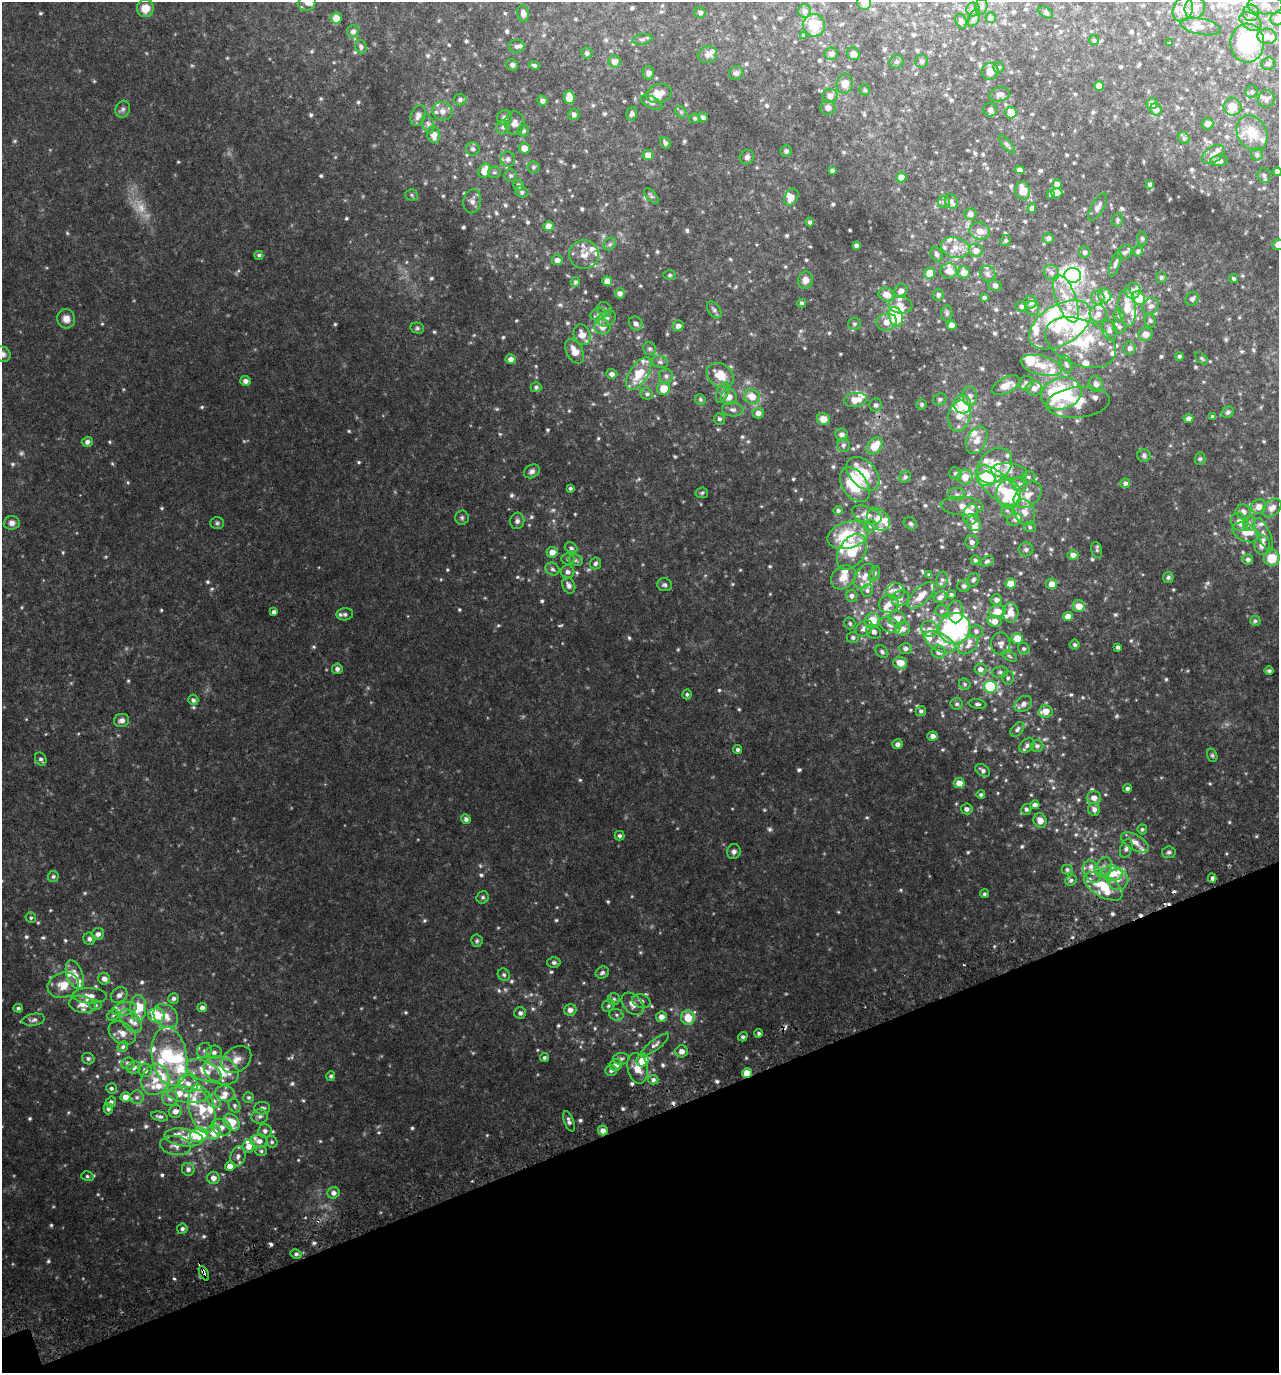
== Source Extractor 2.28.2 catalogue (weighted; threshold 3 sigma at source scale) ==
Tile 14 of 4 x 4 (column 2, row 4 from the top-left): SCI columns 1455-2731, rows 51-1421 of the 5407 x 5580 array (HDU 1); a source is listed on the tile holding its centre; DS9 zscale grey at full resolution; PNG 1281 x 1375 px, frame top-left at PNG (2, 2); each listed source drawn as its Kron ellipse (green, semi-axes under 4 px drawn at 4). Shown black and unused: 18% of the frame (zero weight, under 2 of 3 exposures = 3% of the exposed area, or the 3 px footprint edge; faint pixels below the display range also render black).
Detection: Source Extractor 2.28.2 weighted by HDU 2 'WHT'; one run over the whole footprint, this tile lists its part. Background 0.0763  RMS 0.009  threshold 0.0407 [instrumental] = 3 sigma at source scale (4.5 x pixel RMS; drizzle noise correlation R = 1.50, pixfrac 1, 0.0396/0.0396 arcsec/px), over >= 5 px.
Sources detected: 939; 4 too faint to see at this stretch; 4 inside a brighter object's white glare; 10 cosmic-ray / hot-pixel residue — neither listed nor drawn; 131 inside a brighter listed object's ellipse — not listed separately; of the other 790, all 500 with FLUX_AUTO >= 1.55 (the completeness limit of this list) listed and drawn (290 fainter detections not listed), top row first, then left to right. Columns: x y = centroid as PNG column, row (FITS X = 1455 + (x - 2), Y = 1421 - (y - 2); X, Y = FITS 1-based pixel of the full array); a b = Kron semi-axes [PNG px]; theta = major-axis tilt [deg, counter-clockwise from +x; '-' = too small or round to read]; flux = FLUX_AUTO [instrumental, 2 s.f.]
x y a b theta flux
864 2 7 7 - 7.2
307 3 9 7 32 3.7
1265 5 17 9 0 8.9
981 7 8 6 74 2.4
145 8 9 8 - 10
1195 8 11 10 - 9.8
1183 9 13 9 66 9.4
973 10 7 7 - 2.6
805 11 6 6 - 2.8
1046 12 8 5 -32 2
523 13 8 5 -80 3.7
700 13 6 5 - 2.4
1251 13 8 8 - 4.7
336 18 5 5 - 9.6
974 18 9 5 68 2.2
991 18 5 5 - 2.9
1277 19 7 6 - 7.6
961 21 7 5 -72 2.5
1250 21 12 8 -32 9.2
814 25 11 11 - 21
1200 26 21 8 -12 7.8
353 31 6 6 - 3.6
804 36 4 4 - 1.6
1267 36 9 7 -3 6.4
642 39 10 5 12 2.5
1094 40 5 5 - 1.7
1169 43 3 3 - 3.9
1247 43 19 17 88 79
517 46 8 6 7 2.6
361 47 7 5 -71 2.5
587 53 6 5 - 2.6
831 54 6 6 - 2.6
853 54 7 6 - 4.3
707 55 10 8 15 4.7
615 61 6 6 - 5.5
922 61 6 6 - 2.2
896 62 7 6 - 2.4
1268 64 7 6 - 2.9
512 65 6 5 - 2
534 65 5 4 - 1.8
998 67 5 5 - 1.6
990 71 9 8 - 7.9
648 73 7 5 -80 3.5
736 73 7 6 - 2.8
845 84 10 8 76 7.5
1099 86 5 4 - 9.7
865 90 5 5 - 1.7
1252 92 6 6 - 2
659 94 13 9 16 10
1000 94 10 7 12 5.5
830 96 7 7 - 5.1
569 97 6 5 - 13
460 99 6 6 - 2.4
1266 99 9 8 - 2.9
542 101 5 5 - 3.5
652 103 12 5 -27 2.5
1152 104 5 5 - 6.5
1232 107 9 9 - 9.5
828 108 7 7 - 4.2
123 109 9 7 63 2.8
1156 109 6 6 - 5
990 110 7 6 - 3
442 111 10 9 - 4.9
681 112 6 5 - 1.8
1011 113 5 5 - 18
632 114 7 5 75 2.3
418 115 11 7 68 4.1
574 115 5 5 - 2.5
504 117 8 7 - 2.6
703 117 5 5 - 2.9
695 118 5 4 - 1.7
514 123 12 10 86 5.7
428 124 10 6 -74 2.9
1208 124 6 5 - 3.8
503 127 7 7 - 2.7
523 131 6 5 - 1.7
1252 133 18 14 -62 18
433 135 8 6 -75 8.2
1184 138 6 5 - 1.8
665 143 6 5 - 2.4
1007 145 11 4 -52 2.1
524 148 5 5 - 6.9
473 149 7 6 - 2.6
786 151 6 5 - 2.4
1257 154 6 6 - 2.1
648 155 5 5 - 7.9
1213 155 12 7 35 5.7
747 157 7 7 - 2.8
508 159 7 7 - 3.4
1219 161 9 5 1 3.8
533 167 6 6 - 1.9
832 170 4 4 - 2
1020 170 5 4 - 4.7
484 171 7 5 65 11
494 172 6 5 - 1.7
1277 172 4 4 - 2.5
1264 175 7 6 - 2.7
510 176 6 6 - 1.7
901 177 5 5 - 6.8
1057 184 5 5 - 3.3
1150 184 4 3 - 2.3
518 185 5 5 - 2.5
1023 191 9 7 -78 13
522 192 7 5 -17 1.7
1057 193 5 5 - 10
1051 194 4 3 - 2.3
412 195 6 5 - 1.7
651 196 9 5 -47 1.9
791 197 9 6 59 6.6
472 201 12 9 79 4.6
944 202 6 6 - 2
951 202 8 6 -60 2.7
1098 207 15 6 59 4.2
1032 208 5 4 - 2.5
970 214 6 6 - 3.8
1118 220 7 5 75 1.7
810 222 4 4 - 2.2
549 226 5 5 - 7
980 231 10 8 -16 8
1048 238 5 5 - 2.8
1142 238 7 5 -86 1.7
1006 240 5 5 - 1.6
610 244 7 5 47 2.1
856 245 4 3 - 2
1278 245 6 5 - 6.6
955 247 14 10 -13 10
976 250 7 6 - 5.8
1138 251 5 5 - 1.8
1085 252 5 5 - 2.4
1125 252 8 7 - 2.5
584 254 15 14 - 11
937 254 7 5 -60 2.5
259 255 4 4 - 1.6
557 260 5 5 - 4.2
1115 264 13 4 71 2.7
949 271 8 7 - 7.5
964 272 6 6 - 8.4
1051 272 8 7 - 3.2
929 273 5 5 - 12
988 274 8 7 - 2.8
670 275 6 5 - 1.6
1073 275 8 7 - 290
1161 278 5 5 - 1.7
1234 279 4 3 - 1.8
805 280 9 7 82 5.7
607 281 5 5 - 7.9
575 282 5 4 - 2
995 285 7 5 -18 2.3
901 291 7 6 - 4.7
1133 291 8 7 - 4
620 293 5 5 - 3.8
886 295 8 6 -25 9.8
938 295 6 5 - 2.5
1105 296 7 6 - 7.3
984 297 4 3 - 1.6
1098 297 7 6 - 2.6
1139 298 7 6 - 20
1066 299 25 10 -69 17
1192 299 7 6 - 2.7
1030 302 6 6 - 4.2
802 303 4 4 - 2.2
900 305 12 8 -7 5.9
1021 306 6 5 - 1.9
1151 306 9 7 38 3.9
1032 308 7 6 - 2.6
1127 308 19 8 -85 14
604 309 8 7 - 2.6
714 310 9 5 -53 2.6
947 313 8 6 -88 2
598 314 8 6 20 2.9
1098 314 9 8 - 4.4
1119 315 5 5 - 1.6
896 317 10 7 -72 45
607 318 10 7 33 3.6
66 319 10 9 - 6.5
1150 321 7 5 -73 1.8
886 322 10 8 15 8.3
636 323 7 6 - 3.3
854 324 6 6 - 2.1
952 325 5 4 - 7.6
1060 325 34 20 31 50
678 326 5 5 - 3.5
602 327 8 7 - 6.8
1119 327 7 6 - 2.3
417 328 7 5 -14 1.7
1109 330 10 7 -77 3.1
1146 334 7 6 - 5.8
582 335 11 8 -69 9.3
1081 342 37 22 -23 38
1130 348 6 6 - 2.7
650 349 6 6 - 2.1
575 351 13 8 -62 9.1
3 354 8 7 - 3
1179 356 4 4 - 1.8
1202 358 7 4 -45 1.6
511 359 5 4 - 4.4
660 362 8 6 -19 2.4
1066 364 9 5 -69 2.3
1041 365 21 9 -14 13
612 374 5 5 - 3.4
639 374 18 9 57 20
720 375 14 11 -31 14
666 376 7 7 - 2.6
245 381 5 5 - 3.8
1026 383 7 7 - 3.5
1096 384 8 7 - 4.7
1006 385 15 7 28 8
536 387 5 5 - 2
1034 388 8 7 - 5.1
663 389 6 6 - 13
722 393 10 5 69 2.7
647 394 6 5 - 2.2
1061 394 21 15 16 70
970 396 10 7 -81 4.4
729 397 8 7 - 6.7
752 397 8 7 - 12
700 399 5 5 - 1.6
940 399 7 5 27 1.9
855 400 11 7 10 10
1078 402 32 15 6 23
922 404 5 5 - 1.6
962 404 9 8 - 26
876 405 6 6 - 2.7
733 409 11 7 -6 3.2
1228 412 6 5 - 1.9
758 413 6 5 - 4.2
959 416 16 11 76 10
1212 417 4 3 - 2
1188 418 5 4 - 3.3
719 419 6 5 - 2.1
823 419 6 6 - 7.7
842 435 6 6 - 3.4
977 440 14 9 62 8.6
87 442 5 5 - 3.2
843 445 7 6 - 2.4
875 446 9 6 49 17
1144 456 7 6 - 2.1
1200 459 6 5 - 1.6
995 466 20 15 45 31
532 471 8 6 30 3.1
1009 471 18 7 -5 7.7
955 473 6 6 - 2.2
863 474 20 12 -46 27
905 477 6 5 - 2.1
965 477 7 7 - 9.9
1028 477 7 5 10 2.1
986 479 9 7 -6 56
1125 483 5 4 - 2.6
1020 484 7 7 - 3.5
855 485 19 12 -55 44
998 486 27 12 -42 19
570 488 4 3 - 1.7
702 493 6 5 - 1.6
957 494 8 6 0 2.8
1009 494 14 12 -82 43
1028 495 16 11 40 11
962 506 21 9 -3 9.5
1259 507 7 7 - 6.4
1272 508 11 7 44 5.9
838 510 5 4 - 1.9
1007 511 7 6 - 2.4
1024 512 13 10 -65 9.2
1243 512 8 7 - 4.8
971 514 10 7 80 11
867 515 15 8 -19 6.4
462 517 7 7 - 2
879 519 13 9 -44 15
1015 519 7 6 - 2.9
517 521 8 7 - 2.8
1239 522 10 8 -57 6.2
12 523 8 7 - 3.8
217 523 7 5 1 1.8
910 523 7 5 -31 1.8
974 524 8 6 -55 6.5
1249 524 7 6 - 3
870 526 6 6 - 2
1030 527 6 5 - 1.6
1246 532 14 9 -23 9.8
1264 534 17 6 -67 5.1
848 535 21 13 15 39
972 542 6 6 - 3.8
1262 545 9 7 89 5.3
571 548 6 5 - 2
1026 549 7 7 - 2.2
1097 550 8 5 -76 1.8
552 552 6 5 - 6.8
852 552 19 13 58 20
1073 555 5 5 - 4.6
1272 558 8 7 - 17
568 559 6 5 - 1.8
1248 559 5 5 - 2.7
576 560 7 5 -25 2.1
975 560 5 4 - 1.6
987 561 7 5 26 2
595 563 6 5 - 2.4
552 569 7 6 - 2.3
567 572 7 6 - 3.2
875 573 8 5 71 1.6
929 575 4 3 - 1.6
865 576 14 8 57 6.3
843 577 13 10 42 9.7
1168 577 5 5 - 1.8
942 580 8 5 83 1.9
973 580 7 5 59 2.1
1011 584 5 5 - 13
1052 584 5 5 - 7
569 585 8 6 -63 3.6
664 585 7 6 - 2.3
964 586 6 6 - 2.2
867 590 6 5 - 2.1
895 591 9 8 - 5.5
951 594 4 4 - 1.6
921 595 17 8 45 11
851 596 6 6 - 2.9
940 597 6 5 - 3.6
900 598 9 7 31 3.8
996 600 6 5 - 3.7
889 604 10 9 - 5
1079 606 6 6 - 9.2
941 611 7 5 -1 2.1
997 611 8 6 10 11
274 612 4 4 - 2.6
956 612 11 8 89 7.8
1011 613 10 8 -87 9.8
345 614 8 6 5 2.1
1068 616 5 4 - 7.2
897 618 9 7 -1 6.3
872 621 7 7 - 17
994 621 7 5 -8 6.8
1255 621 5 5 - 1.7
850 623 6 5 - 1.8
890 625 11 7 -26 4
864 628 9 7 34 5.7
954 628 16 15 - 190
903 629 7 7 - 3.7
929 629 8 7 - 3.8
976 631 7 6 - 2.9
874 632 8 6 -38 4.2
853 637 6 5 - 2.4
1017 638 6 5 - 10
940 642 17 8 -28 11
1001 644 11 9 87 4.4
968 645 11 7 38 5
1075 645 5 5 - 1.9
1118 647 4 3 - 2.1
906 648 6 5 - 2.2
1024 649 6 5 - 2
882 652 7 5 -42 2
939 652 7 6 - 3.4
1009 656 8 5 -29 1.6
900 663 7 6 - 9.4
337 669 5 5 - 2.9
980 669 6 5 - 4.2
1269 671 4 4 - 1.7
1000 672 8 5 9 2.1
1008 678 6 6 - 2.2
965 684 6 5 - 1.6
990 687 6 6 - 55
687 694 5 4 - 1.8
193 700 5 5 - 2.4
957 704 6 6 - 2.1
977 704 9 4 -8 2
1023 704 9 7 36 4.1
921 711 5 5 - 2
1046 711 7 6 - 8.7
122 720 7 6 - 4.4
1017 729 8 5 50 2.5
933 736 5 4 - 3.8
898 744 5 5 - 3.3
1027 745 8 6 44 2.7
1037 746 6 6 - 2.5
737 750 4 4 - 2
1212 755 7 5 -74 1.6
41 759 7 5 -63 2.1
983 770 8 5 -34 2.8
959 783 5 5 - 8.9
1127 788 4 4 - 2.2
981 794 4 4 - 1.7
1094 798 7 6 - 5.9
1035 805 4 4 - 3.3
967 809 6 5 - 3.2
1026 809 5 5 - 2.3
1094 809 6 6 - 3.7
466 819 5 4 - 2.5
1040 820 7 6 - 6.8
1142 829 5 5 - 1.6
619 836 5 5 - 2
1135 842 15 7 -30 6.8
1126 848 9 6 70 2.8
734 852 7 7 - 3.1
1169 852 7 6 - 2
1103 867 10 7 59 4.8
1067 869 5 5 - 1.9
1092 872 12 8 -63 5.6
1112 873 10 7 -2 16
53 877 5 5 - 1.9
1212 878 4 3 - 5.1
1071 880 6 5 - 1.8
1118 880 10 10 - 6.3
1103 886 21 11 -29 24
984 894 4 4 - 1.6
483 897 6 6 - 1.7
31 918 5 5 - 1.6
98 934 6 5 - 3.6
89 939 6 6 - 2.9
477 941 6 6 - 1.7
554 963 6 5 - 2.4
602 973 7 5 26 2.3
75 975 15 8 -69 9.1
504 975 6 5 - 1.8
104 979 6 5 - 4.8
63 985 16 12 15 14
119 995 9 7 37 4.5
90 996 17 8 -2 6.9
174 998 5 5 - 2.6
614 999 6 6 - 1.9
641 1001 9 6 -20 3
82 1004 13 8 -12 7.9
633 1004 13 8 -46 7.6
96 1005 6 5 - 1.7
608 1006 6 5 - 1.7
18 1008 4 4 - 1.7
138 1008 13 8 -90 25
202 1008 5 4 - 3.9
124 1009 12 6 10 5.3
570 1010 6 6 - 4.8
520 1013 6 5 - 2.7
113 1015 6 5 - 1.6
157 1015 8 7 - 21
616 1015 7 5 -22 2.2
166 1016 13 10 -43 11
661 1017 5 5 - 5.6
688 1018 7 6 - 17
34 1020 11 6 9 2.7
131 1021 13 8 -50 7.1
122 1033 15 10 -32 7.7
759 1033 4 4 - 1.7
743 1037 5 4 - 1.9
655 1045 17 5 37 3.5
123 1047 5 5 - 2
204 1051 8 7 - 3.2
682 1051 6 6 - 4.8
214 1052 7 7 - 3.6
169 1056 30 17 -80 38
544 1057 4 4 - 1.6
88 1059 6 5 - 2.2
621 1059 8 6 2 2.2
236 1060 16 12 37 9.7
643 1060 6 6 - 16
128 1063 7 6 - 3.2
616 1065 6 5 - 5.7
134 1067 7 6 - 3.3
638 1068 15 10 -77 11
145 1070 7 6 - 3.6
221 1070 18 13 -24 22
204 1071 19 9 -23 13
611 1071 6 5 - 2
747 1073 5 4 - 13
331 1076 5 4 - 1.9
155 1080 15 14 - 15
653 1080 5 4 - 2.4
188 1083 10 8 -28 5.4
111 1088 5 5 - 1.8
225 1093 10 7 -17 5.2
187 1095 20 7 -6 8.4
126 1097 5 5 - 6.8
137 1097 7 6 - 2.1
249 1097 5 5 - 1.7
170 1098 8 7 - 4
214 1101 7 6 - 3.2
111 1102 6 5 - 2.5
235 1106 7 5 -61 1.9
262 1108 8 6 1 3.3
108 1109 5 4 - 2.2
202 1109 24 12 -76 25
175 1111 6 6 - 4.5
160 1116 8 4 -12 2.1
260 1116 8 7 - 3.2
569 1121 10 4 -69 2.7
232 1122 9 7 -51 20
221 1127 10 8 -25 6.5
603 1130 5 5 - 5.1
265 1131 6 6 - 3.3
214 1132 7 7 - 13
199 1135 9 6 9 33
184 1138 19 8 -7 10
259 1141 9 6 -2 5
272 1142 6 5 - 1.8
176 1145 15 9 -9 6.6
249 1146 6 6 - 7.3
261 1151 6 5 - 1.6
238 1156 10 7 74 4.5
230 1166 5 4 - 6.8
188 1169 6 6 - 3.1
87 1176 6 5 - 1.7
213 1178 6 6 - 4.8
333 1193 6 5 - 3.7
182 1229 5 5 - 2.2
296 1254 5 4 - 2.1
204 1273 8 3 -63 9.5
Overlapping masked pixels (flux is a lower limit): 3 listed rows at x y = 747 1073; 603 1130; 204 1273
Isophote crosses this tile's border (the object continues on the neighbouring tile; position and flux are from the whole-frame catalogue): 7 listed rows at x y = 864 2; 307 3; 1265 5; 1277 19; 1277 172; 1278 245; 3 354